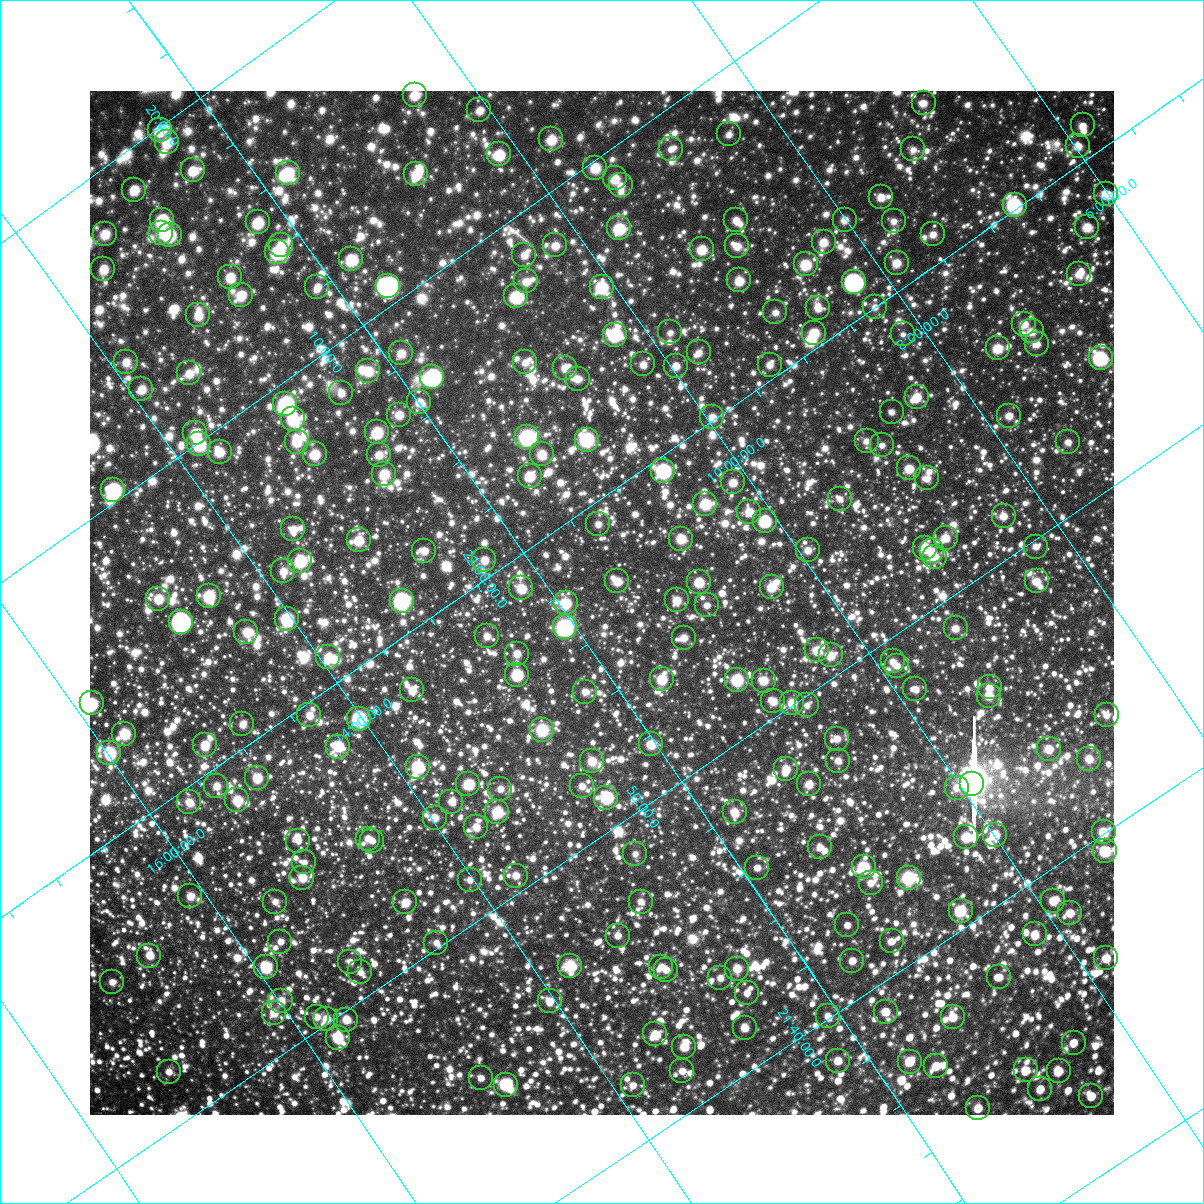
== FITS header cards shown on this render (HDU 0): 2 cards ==
NAXIS1  =                 1024 / Required FITS header
NAXIS2  =                 1024 / Required FITS header

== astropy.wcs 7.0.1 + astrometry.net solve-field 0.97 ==
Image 1024 x 1024 px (HDU 0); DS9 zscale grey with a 90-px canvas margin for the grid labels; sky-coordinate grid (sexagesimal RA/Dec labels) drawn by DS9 from the SOLVED WCS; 269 Tycho-2 reference stars matched to detected sources circled (green)
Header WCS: RA---TAN-SIP/DEC--TAN-SIP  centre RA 21:56:55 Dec +11:41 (329.23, +11.69 deg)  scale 31.6 arcsec/px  FOV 540.1' x 538.0'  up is +125 deg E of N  parity flipped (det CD > 0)
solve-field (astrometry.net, Tycho-2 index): VERIFIED the header's WCS against the Tycho-2 star catalogue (verified at 8 index scales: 10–201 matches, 0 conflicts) and refined it, rather than solving blind
Solved WCS: RA---TAN-SIP/DEC--TAN-SIP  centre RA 21:56:55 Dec +11:41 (329.23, +11.69 deg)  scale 31.7 arcsec/px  FOV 540.5' x 540.5'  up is +125 deg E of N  parity flipped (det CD > 0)
The solver's refit moves the header's centre by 13 arcsec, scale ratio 1.001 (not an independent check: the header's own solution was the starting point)
Tycho-2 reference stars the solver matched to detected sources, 269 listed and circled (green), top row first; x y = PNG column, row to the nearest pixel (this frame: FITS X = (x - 90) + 1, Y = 1024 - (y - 91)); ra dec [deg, ICRS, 3 dp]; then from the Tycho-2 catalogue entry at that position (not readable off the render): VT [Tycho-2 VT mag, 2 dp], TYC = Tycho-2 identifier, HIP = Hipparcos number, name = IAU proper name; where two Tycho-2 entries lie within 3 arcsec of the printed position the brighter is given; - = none
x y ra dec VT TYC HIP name
415 95 333.906 +10.457 8.09 1141-1048-1 109909 -
924 103 331.228 +6.859 10.08 564-1093-1 - -
479 110 333.458 +10.073 9.10 1141-365-1 - -
1083 125 330.264 +5.836 8.92 564-314-1 - -
160 130 334.981 +12.452 7.66 1145-210-1 110250 -
729 134 331.999 +8.410 9.58 1136-961-1 - -
551 139 332.876 +9.706 8.54 1140-206-1 - -
167 142 334.855 +12.460 8.07 1145-232-1 110205 -
1078 146 330.140 +5.972 8.53 564-1643-1 108641 -
671 149 332.192 +8.897 9.43 1136-479-1 109314 -
913 149 330.948 +7.166 9.47 564-345-1 - -
499 154 333.038 +10.155 8.13 1140-1217-1 109604 -
595 168 332.445 +9.536 9.29 1140-742-1 - -
193 170 334.516 +12.424 8.66 1145-650-1 - -
288 173 334.003 +11.760 7.28 1145-1024-1 109942 -
416 174 333.321 +10.848 8.26 1141-522-1 109703 -
615 178 332.267 +9.451 7.94 1140-1451-1 109341 -
621 185 332.185 +9.442 9.45 1140-1483-1 - -
134 190 334.684 +12.939 8.54 1145-255-1 110150 -
1106 194 329.652 +6.014 7.98 557-807-1 108485 -
881 197 330.767 +7.637 8.72 1135-277-1 108850 -
1015 205 330.033 +6.717 5.97 564-1847-1 108612 -
162 220 334.313 +12.898 7.11 1145-1388-1 110035 -
736 220 331.343 +8.790 9.38 1136-467-1 - -
845 220 330.791 +8.011 8.89 1135-1076-1 - -
894 221 330.528 +7.664 9.38 1135-459-1 - -
258 222 333.798 +12.228 7.96 1145-847-1 - -
1087 227 329.508 +6.308 9.43 557-504-1 - -
619 228 331.881 +9.671 7.03 1140-1408-1 109218 -
161 233 334.227 +12.968 9.11 1145-464-1 - -
105 234 334.516 +13.374 8.76 1149-1052-1 - -
933 234 330.234 +7.448 8.80 564-3-1 108678 -
170 235 334.167 +12.920 7.58 1145-1389-1 109991 -
824 242 330.732 +8.274 8.88 1135-445-1 - -
281 245 333.513 +12.172 8.20 1145-1194-1 109772 -
555 245 332.086 +10.216 9.18 1140-204-1 - -
737 246 331.146 +8.913 8.66 1135-34-1 108973 -
702 249 331.304 +9.184 8.54 1136-39-1 109025 -
277 252 333.479 +12.244 8.42 1145-848-1 - -
524 255 332.177 +10.487 9.44 1140-62-1 109305 -
351 259 333.040 +11.748 8.17 1144-635-1 - -
897 263 330.212 +7.852 7.99 1135-489-1 108663 -
806 264 330.663 +8.515 7.87 1135-27-1 - -
103 269 334.268 +13.563 8.76 1149-1245-1 - -
1079 274 329.207 +6.605 9.56 557-1016-1 - -
230 277 333.547 +12.705 8.58 1145-992-1 - -
739 280 330.885 +9.071 8.43 1135-274-1 - -
526 281 331.975 +10.609 9.05 1140-937-1 - -
854 282 330.288 +8.257 5.80 1135-877-1 108699 -
388 286 332.656 +11.625 5.96 1144-1415-1 109471 -
317 287 333.019 +12.130 8.99 1144-943-1 109597 -
602 287 331.544 +10.093 7.14 1140-1050-1 109117 -
241 295 333.355 +12.721 8.42 1145-406-1 109716 -
516 296 331.914 +10.754 7.19 1140-823-1 109226 -
875 307 330.002 +8.230 9.67 1135-699-1 - -
818 308 330.279 +8.644 8.92 1135-1052-1 108696 -
775 312 330.470 +8.972 9.38 1135-132-1 - -
198 315 333.432 +13.127 9.03 1149-1325-1 - -
1024 324 329.124 +7.242 8.54 557-409-1 - -
1032 331 329.030 +7.228 9.31 557-67-1 - -
670 332 330.861 +9.832 9.66 1139-157-1 - -
814 333 330.122 +8.796 9.16 1135-402-1 - -
903 334 329.661 +8.167 10.02 1135-29-1 - -
615 335 331.130 +10.240 7.03 1139-952-1 108963 -
1037 344 328.917 +7.254 8.76 557-367-1 108239 -
998 348 329.078 +7.554 9.29 1122-360-1 108286 -
699 352 330.567 +9.725 9.52 1139-1438-1 - -
401 353 332.098 +11.870 8.47 1144-1408-1 - -
1101 358 328.491 +6.865 6.23 557-1205-1 108090 -
126 362 333.469 +13.881 9.40 1149-538-1 - -
525 362 331.389 +11.026 9.31 1140-103-1 - -
643 364 330.766 +10.187 9.55 1139-1528-1 - -
770 365 330.115 +9.279 9.43 1135-394-1 108633 -
676 366 330.587 +9.959 9.34 1139-435-1 - -
565 368 331.142 +10.766 8.79 1139-896-1 - -
368 371 332.137 +12.195 8.78 1144-976-1 - -
189 373 333.056 +13.489 8.73 1148-1244-1 - -
432 377 331.761 +11.768 7.04 1144-731-1 109181 -
578 379 330.999 +10.730 9.56 1139-151-1 108929 -
141 389 333.189 +13.910 9.12 1148-1372-1 - -
341 393 332.119 +12.501 9.27 1144-1058-1 - -
917 397 329.133 +8.378 8.87 1122-558-1 - -
419 402 331.643 +11.988 8.97 1144-1048-1 - -
285 404 332.326 +12.959 8.25 1144-1158-1 - -
892 412 329.152 +8.634 9.23 1122-8-1 - -
399 415 331.658 +12.197 9.12 1144-950-1 109154 -
1009 416 328.531 +7.808 9.04 1122-270-1 - -
712 417 330.025 +9.954 9.04 1139-1487-1 - -
293 419 332.174 +12.981 8.45 1144-288-1 - -
377 432 331.641 +12.445 7.25 1144-338-1 109147 -
195 433 332.582 +13.749 8.19 1148-1205-1 109440 -
527 437 330.829 +11.387 5.81 1143-506-1 108875 -
587 440 330.506 +10.974 6.35 1139-756-1 108766 -
867 441 329.066 +8.963 9.42 1122-123-1 - -
297 442 331.992 +13.069 7.82 1144-1020-1 109251 -
1068 442 328.045 +7.516 9.13 1122-920-1 - -
199 444 332.483 +13.780 8.68 1148-1491-1 - -
882 445 328.959 +8.872 9.29 1122-271-1 - -
220 452 332.315 +13.671 8.69 1148-724-1 109355 -
315 454 331.806 +13.002 8.73 1144-920-1 - -
542 454 330.628 +11.371 8.12 1143-1366-1 108806 -
379 455 331.467 +12.547 8.73 1144-462-1 109086 -
909 468 328.648 +8.792 8.92 1122-517-1 108143 -
663 471 329.882 +10.576 7.18 1139-929-1 108566 -
384 474 331.300 +12.605 7.53 1144-1268-1 109024 -
530 476 330.530 +11.568 7.84 1143-1548-1 - -
927 478 328.487 +8.711 8.75 1122-1459-1 - -
733 482 329.441 +10.133 8.13 1139-161-1 108413 -
113 490 332.592 +14.630 6.48 1148-367-1 109445 -
840 499 328.779 +9.443 9.34 1126-1346-1 108187 -
705 504 329.424 +10.440 7.34 1139-966-1 108408 -
749 512 329.145 +10.162 8.78 1126-1571-1 - -
1004 516 327.826 +8.347 8.61 1122-1390-1 107868 -
765 521 328.996 +10.097 7.17 1126-448-1 108263 -
598 524 329.826 +11.315 9.12 1143-602-1 - -
293 529 331.362 +13.538 8.89 1148-1117-1 - -
946 538 327.959 +8.873 8.94 1122-1065-1 - -
681 539 329.293 +10.790 8.23 1126-1585-1 - -
359 540 330.942 +13.125 8.57 1147-326-1 108919 -
1036 547 327.438 +8.266 9.32 1121-1422-1 107754 -
925 548 327.986 +9.079 7.84 1122-901-1 107925 -
808 550 328.561 +9.930 8.85 1126-511-1 - -
424 551 330.524 +12.705 8.67 1143-619-1 108775 -
932 551 327.927 +9.042 8.41 1122-759-1 107902 -
935 557 327.871 +9.050 8.72 1122-865-1 - -
484 560 330.147 +12.316 8.98 1143-1525-1 - -
300 561 331.094 +13.648 7.77 1147-574-1 108949 -
283 571 331.107 +13.824 8.76 1147-1591-1 - -
617 581 329.306 +11.466 8.99 1130-1729-1 108367 -
1037 581 327.183 +8.435 8.74 1121-640-1 - -
699 582 328.881 +10.880 7.83 1126-16-1 108228 -
772 587 328.476 +10.380 8.40 1126-843-1 - -
521 588 329.744 +12.194 8.32 1143-700-1 - -
209 596 331.308 +14.486 7.59 1148-1375-1 109030 -
158 599 331.553 +14.858 8.30 1148-1295-1 - -
677 600 328.861 +11.133 8.42 1126-988-1 - -
402 601 330.272 +13.120 5.64 1143-1614-1 108693 -
566 603 329.406 +11.947 7.51 1143-1360-1 108396 -
707 605 328.673 +10.938 9.06 1126-1161-1 - -
287 619 330.733 +14.039 7.68 1147-981-1 108843 -
181 622 331.264 +14.816 6.60 1147-277-1 109009 -
565 627 329.235 +12.076 5.54 1130-1972-1 108339 -
956 628 327.245 +9.253 9.14 1121-1093-1 107698 -
246 632 330.845 +14.395 8.69 1147-497-1 - -
487 636 329.570 +12.682 9.19 1143-89-1 - -
684 638 328.549 +11.266 9.03 1130-1398-1 - -
817 650 327.781 +10.368 7.93 1126-1094-1 107858 -
517 654 329.286 +12.554 9.19 1130-1806-1 - -
831 655 327.674 +10.292 9.35 1126-794-1 - -
328 657 330.232 +13.931 8.46 1147-1554-1 - -
893 661 327.316 +9.872 9.35 1125-1511-1 - -
897 666 327.266 +9.862 9.08 1125-1549-1 - -
517 675 329.127 +12.659 7.86 1130-1661-1 108307 -
662 679 328.354 +11.634 7.92 1130-768-1 108051 -
737 680 327.966 +11.091 6.68 1126-413-1 107919 -
764 681 327.828 +10.902 8.34 1126-443-1 - -
990 687 326.639 +9.299 9.28 1121-541-1 - -
915 689 326.999 +9.846 8.81 1125-2072-1 - -
412 690 329.554 +13.494 8.59 1147-676-1 - -
585 692 328.656 +12.253 9.21 1130-1130-1 - -
989 696 326.581 +9.342 7.67 1121-767-1 107495 -
773 701 327.624 +10.935 8.71 1126-185-1 107811 -
92 703 331.125 +15.858 7.95 1680-412-1 108961 -
792 703 327.521 +10.807 7.88 1126-200-1 107780 -
807 705 327.425 +10.712 9.54 1125-171-1 - -
309 715 329.900 +14.360 9.08 1147-687-1 108572 -
1107 715 325.856 +8.589 9.73 1121-1176-1 - -
359 719 329.614 +14.022 6.68 1147-1405-1 108471 -
242 724 330.182 +14.889 8.82 1147-731-1 - -
542 730 328.592 +12.751 6.61 1130-233-1 108127 -
124 734 330.729 +15.782 7.30 1680-33-1 108842 -
837 739 327.027 +10.656 8.98 1125-883-1 - -
651 744 327.928 +12.036 7.63 1130-1171-1 107903 -
205 745 330.226 +15.260 8.22 1680-1567-1 108671 -
338 747 329.516 +14.309 8.42 1147-1384-1 - -
1049 749 325.893 +9.172 7.87 1121-1053-1 - -
109 753 330.660 +15.986 6.68 1680-609-1 108814 -
1089 759 325.619 +8.931 8.31 1121-1005-1 107169 -
592 761 328.105 +12.547 8.29 1130-1367-1 - -
838 761 326.860 +10.760 8.69 1125-1069-1 - -
418 767 328.956 +13.839 7.86 1134-801-1 108249 -
786 769 327.059 +11.178 8.21 1125-214-1 107647 -
257 778 329.704 +15.054 8.07 1679-2075-1 108498 -
468 784 328.565 +13.557 8.64 1134-1052-1 - -
809 784 326.832 +11.089 8.59 1125-836-1 - -
972 784 326.019 +9.905 8.74 1125-1747-1 - -
216 786 329.857 +15.384 8.81 1679-1903-1 - -
582 786 327.971 +12.747 8.74 1130-61-1 - -
957 788 326.068 +10.034 8.81 1125-2001-1 - -
500 789 328.367 +13.351 9.42 1134-1772-1 - -
606 798 327.758 +12.626 8.82 1130-653-1 107848 -
237 800 329.639 +15.307 7.91 1679-1928-1 108483 -
189 802 329.875 +15.662 8.21 1679-1151-1 108563 -
451 802 328.523 +13.767 9.10 1134-1030-1 - -
497 812 328.208 +13.489 7.47 1134-1169-1 108002 -
735 812 327.003 +11.766 8.91 1129-1655-1 107628 -
435 818 328.489 +13.969 9.00 1134-534-1 - -
476 827 328.207 +13.716 8.54 1134-1734-1 108001 -
1104 832 325.008 +9.185 6.99 1120-161-1 106981 -
995 835 325.532 +9.992 8.47 1125-1426-1 - -
966 837 325.654 +10.208 7.59 1125-1349-1 107184 -
368 839 328.681 +14.558 9.21 1134-190-1 108153 -
298 841 329.020 +15.072 9.74 1679-1793-1 - -
372 841 328.640 +14.535 9.24 1134-414-1 108139 -
820 847 326.312 +11.321 9.58 1129-445-1 - -
1105 851 324.861 +9.270 9.03 1120-327-1 - -
635 854 327.195 +12.696 9.64 1129-1861-1 - -
304 862 328.831 +15.135 9.46 1679-1546-1 - -
864 867 325.943 +11.101 7.31 1125-772-1 107280 -
757 868 326.475 +11.877 8.86 1129-1994-1 107461 -
516 876 327.642 +13.668 9.02 1134-1771-1 - -
302 878 328.724 +15.226 7.77 1679-1714-1 108166 -
909 878 325.637 +10.824 6.03 1125-925-1 107173 -
470 880 327.845 +14.027 9.74 1134-828-1 - -
871 883 325.793 +11.127 9.33 1125-1382-1 - -
190 896 329.168 +16.124 8.57 1679-681-1 108319 -
1053 901 324.754 +9.888 7.96 1124-1088-1 106895 -
275 902 328.688 +15.542 9.52 1679-1076-1 108157 -
405 902 328.008 +14.601 8.42 1134-1225-1 107932 -
641 902 326.812 +12.891 9.42 1129-124-1 - -
961 911 325.139 +10.612 7.03 1124-401-1 107028 -
1070 913 324.581 +9.826 8.42 1124-1552-1 - -
847 925 325.597 +11.505 8.92 1129-433-1 - -
1035 934 324.599 +10.185 8.07 1124-2040-1 106839 -
618 936 326.676 +13.226 8.94 1133-839-1 - -
892 941 325.256 +11.263 9.32 1128-1642-1 107062 -
280 942 328.360 +15.699 9.41 1679-1493-1 - -
436 943 327.548 +14.578 9.62 1134-354-1 - -
149 956 328.934 +16.713 9.06 1679-205-1 - -
1106 958 324.071 +9.785 7.94 1124-1296-1 106666 -
852 961 325.308 +11.643 8.44 1128-960-1 - -
350 962 327.848 +15.296 9.28 1666-803-1 - -
570 966 326.693 +13.720 6.70 1133-1901-1 107531 -
266 967 328.243 +15.932 7.02 1679-1445-1 108012 -
661 967 326.224 +13.062 9.02 1129-572-1 107375 -
737 969 325.827 +12.518 7.90 1129-1437-1 107246 -
666 970 326.177 +13.043 9.32 1129-1881-1 - -
360 972 327.715 +15.274 9.20 1666-1132-1 - -
999 977 324.458 +10.655 9.09 1124-1349-1 - -
720 978 325.842 +12.689 9.74 1129-466-1 - -
112 982 328.931 +17.109 9.10 1683-182-1 108246 -
747 993 325.596 +12.567 9.25 1129-928-1 - -
281 1001 327.911 +15.988 9.41 1666-752-1 - -
550 1001 326.534 +14.043 8.27 1133-1356-1 - -
886 1012 324.765 +11.650 8.32 1128-1656-1 106902 -
274 1013 327.856 +16.100 9.43 1666-644-1 - -
828 1016 325.021 +12.092 9.41 1128-1875-1 106984 -
317 1017 327.607 +15.810 9.13 1666-434-1 - -
953 1017 324.392 +11.187 8.31 1124-939-1 106760 -
326 1019 327.540 +15.751 8.01 1666-23-1 107790 -
346 1020 327.434 +15.608 8.35 1666-206-1 107753 -
745 1028 325.349 +12.756 8.46 1128-607-1 107085 -
655 1034 325.756 +13.439 9.38 1133-215-1 - -
338 1038 327.340 +15.761 6.94 1666-733-1 107726 -
1074 1043 323.609 +10.435 8.15 1123-636-1 106516 -
684 1047 325.511 +13.289 8.27 1132-1070-1 107131 -
838 1061 324.638 +12.238 8.92 1128-1479-1 - -
910 1062 324.277 +11.719 7.25 1128-522-1 106725 -
936 1066 324.113 +11.545 8.65 1128-384-1 - -
1026 1070 323.640 +10.919 7.97 1124-733-1 106526 -
682 1071 325.341 +13.420 9.35 1132-500-1 - -
1059 1071 323.472 +10.682 8.15 1123-1103-1 106471 -
169 1072 327.959 +17.147 8.81 1670-902-1 107917 -
481 1078 326.307 +14.920 9.40 1133-234-1 107401 -
506 1085 326.131 +14.772 6.02 1133-1258-1 107350 -
633 1085 325.482 +13.851 9.47 1132-1278-1 - -
1040 1089 323.432 +10.902 8.70 1123-299-1 106460 -
1091 1096 323.130 +10.565 8.51 1123-791-1 - -
978 1108 323.594 +11.448 8.37 1127-998-1 - -